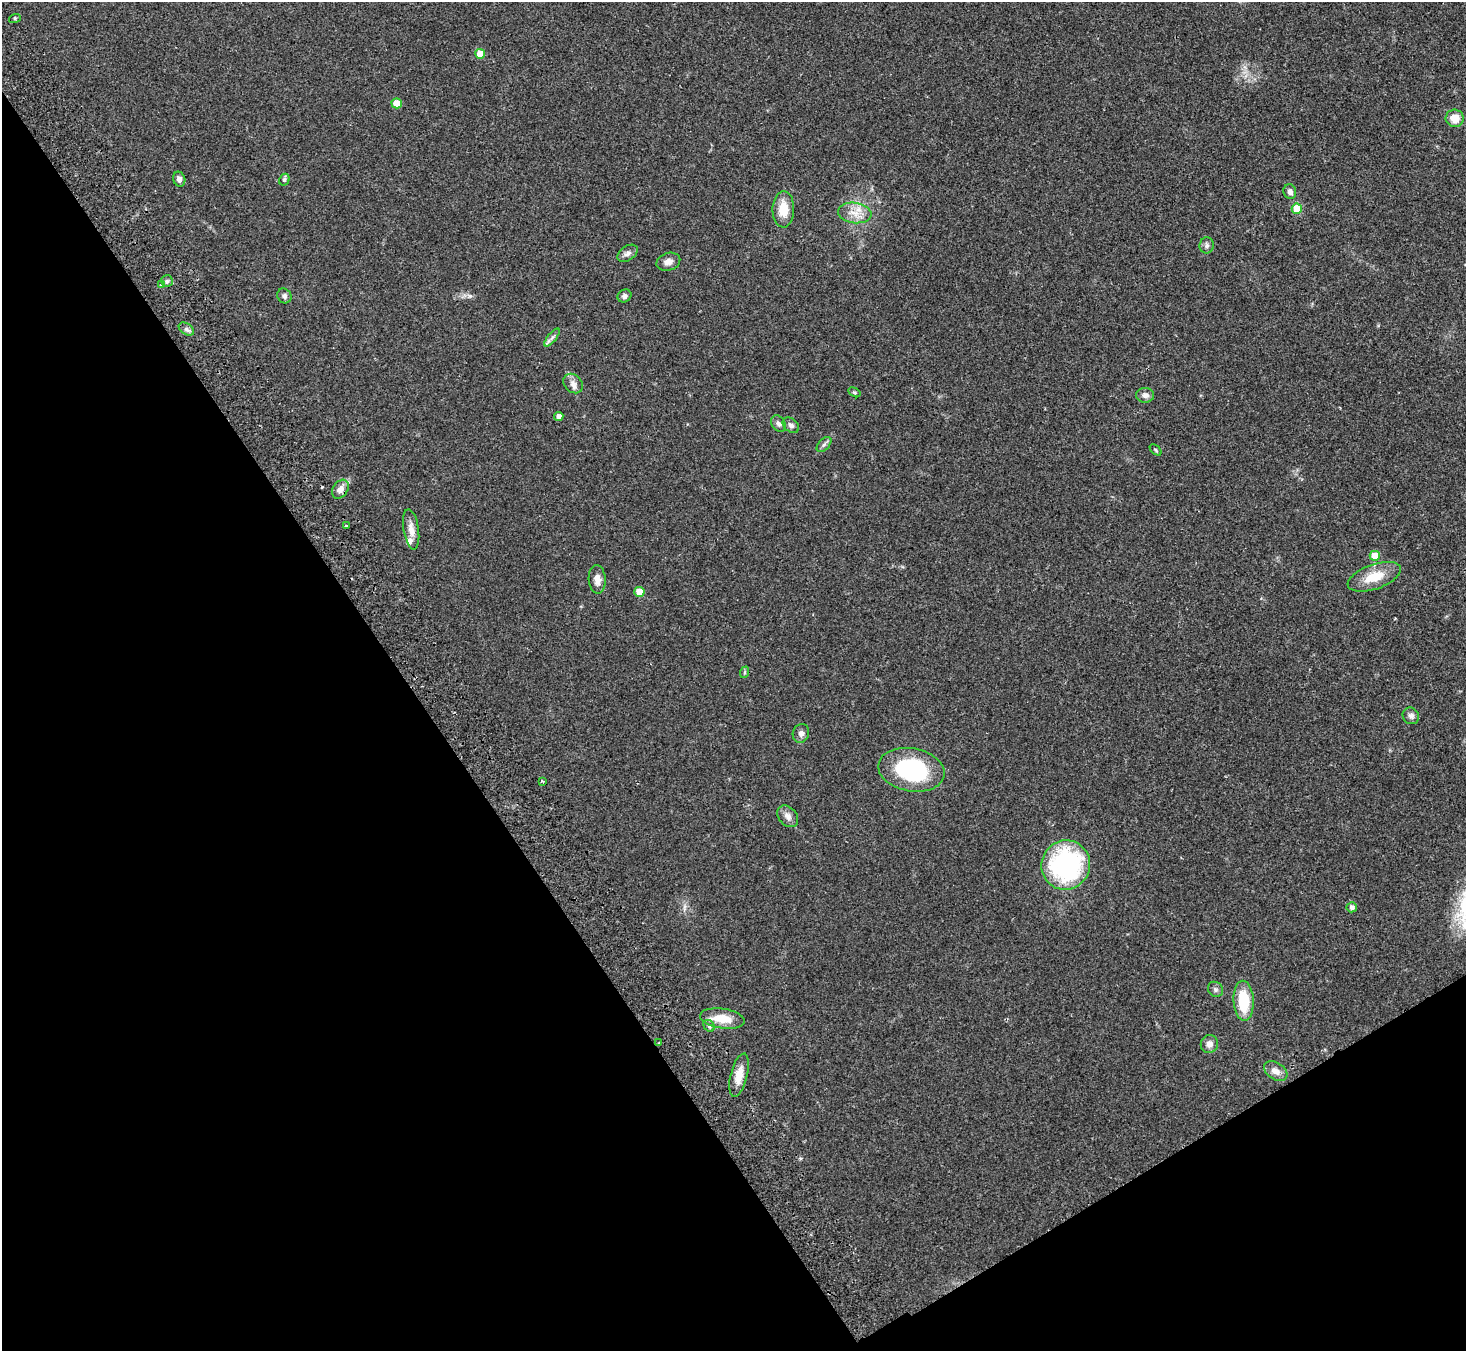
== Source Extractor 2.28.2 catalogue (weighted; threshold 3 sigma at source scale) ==
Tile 14 of 4 x 4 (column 2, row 4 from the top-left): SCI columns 1515-2978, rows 197-1545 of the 5960 x 5922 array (HDU 1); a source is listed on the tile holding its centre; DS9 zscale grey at full resolution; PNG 1468 x 1353 px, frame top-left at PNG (2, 2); each listed source drawn as its Kron ellipse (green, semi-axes under 4 px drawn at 4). Shown black and unused: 33% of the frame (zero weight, under 2 of 3 exposures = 3% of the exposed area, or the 3 px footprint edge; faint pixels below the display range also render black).
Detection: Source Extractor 2.28.2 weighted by HDU 2 'WHT'; one run over the whole footprint, this tile lists its part. Background 0.0842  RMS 0.0075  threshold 0.0337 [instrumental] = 3 sigma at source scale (4.5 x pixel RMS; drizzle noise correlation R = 1.50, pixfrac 1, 0.05/0.05 arcsec/px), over >= 5 px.
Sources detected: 53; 1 cosmic-ray / hot-pixel residue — neither listed nor drawn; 2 inside a brighter listed object's ellipse — not listed separately; the other 50 listed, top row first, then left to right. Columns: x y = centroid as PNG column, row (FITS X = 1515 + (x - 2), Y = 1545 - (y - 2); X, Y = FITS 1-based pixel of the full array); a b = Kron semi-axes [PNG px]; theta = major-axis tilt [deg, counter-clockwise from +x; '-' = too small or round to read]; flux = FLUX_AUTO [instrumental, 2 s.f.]
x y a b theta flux
15 18 6 4 18 1
480 54 5 5 - 12
397 103 5 5 - 13
1455 118 9 8 - 9.3
179 179 7 6 - 2.8
284 180 6 5 - 1.4
1290 192 7 6 - 3.2
783 209 18 11 89 13
1297 209 5 5 - 22
855 213 17 10 -8 9.2
1207 245 8 7 - 2.1
628 253 11 7 35 3.1
668 262 12 8 17 4.3
167 281 6 6 - 1.6
161 285 4 3 - 1.1
284 296 8 7 - 2.3
624 296 7 6 - 2.3
186 329 8 5 -36 2.2
552 337 11 3 50 2.1
573 384 11 8 -44 4
854 392 6 4 -30 1
1145 395 9 7 -5 3.3
559 416 4 4 - 2.9
778 424 9 6 -55 2.5
791 425 9 6 -39 2.5
824 445 9 5 44 1.9
1156 450 7 3 -43 0.85
340 489 10 7 56 4.9
346 526 3 3 - 1.2
411 529 20 7 -81 6.2
1375 556 5 5 - 14
1374 577 28 12 20 17
597 579 14 8 -86 5.3
639 592 5 5 - 14
745 672 6 4 71 0.96
1411 716 9 8 - 2.7
801 733 9 8 - 3.2
911 770 33 21 -10 66
542 781 4 2 - 0.75
788 816 12 9 -49 4.2
1066 865 25 24 - 110
1352 907 5 5 - 2.5
1215 989 8 7 - 2.1
1244 1001 20 10 -87 28
722 1019 22 10 -8 15
709 1026 6 5 - 1.6
659 1043 3 2 - 0.72
1209 1044 9 8 - 4.4
1276 1071 13 8 -32 5.5
739 1075 22 8 76 9.2